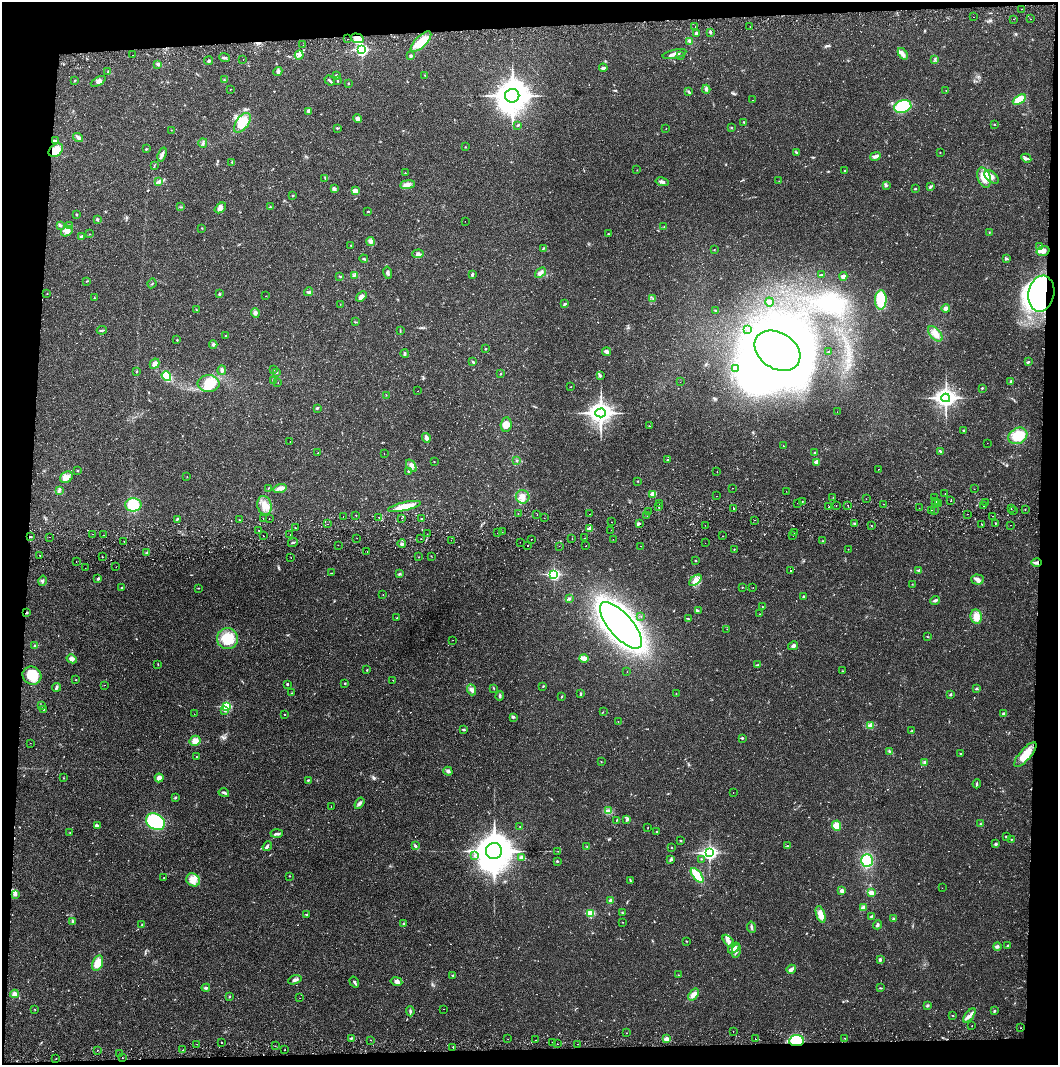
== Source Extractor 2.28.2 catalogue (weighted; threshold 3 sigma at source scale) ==
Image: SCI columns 4-4224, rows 57-4305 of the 4232 x 4364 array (HDU 1 of 3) = the unmasked area's bounding box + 8 px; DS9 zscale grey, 4 x 4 block average (1 PNG px = mean of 4 x 4 image px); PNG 1060 x 1067 px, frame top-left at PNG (2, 2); each listed source drawn as its Kron ellipse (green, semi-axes under 4 px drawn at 4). Shown black and unused: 8% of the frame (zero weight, under 2 of 3 exposures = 3% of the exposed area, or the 3 px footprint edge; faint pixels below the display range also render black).
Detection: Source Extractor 2.28.2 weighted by HDU 2 'WHT'. Background 0.0219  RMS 0.0035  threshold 0.0159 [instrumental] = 3 sigma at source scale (4.5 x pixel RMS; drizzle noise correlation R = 1.50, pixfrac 1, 0.05/0.05 arcsec/px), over >= 5 px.
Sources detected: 647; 3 too faint to see at this stretch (4 x 4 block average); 4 inside a brighter object's white glare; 18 cosmic-ray / hot-pixel residue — neither listed nor drawn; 12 coinciding with a brighter row at this scale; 14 inside a brighter listed object's ellipse — not listed separately; of the other 596, all 500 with FLUX_AUTO >= 0.518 (the completeness limit of this list) listed and drawn (96 fainter detections not listed), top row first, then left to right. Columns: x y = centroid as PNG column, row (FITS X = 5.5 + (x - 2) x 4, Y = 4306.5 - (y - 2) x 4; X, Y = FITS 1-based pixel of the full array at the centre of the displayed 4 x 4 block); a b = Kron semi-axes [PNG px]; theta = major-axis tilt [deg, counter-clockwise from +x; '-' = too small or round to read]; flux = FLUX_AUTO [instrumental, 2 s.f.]
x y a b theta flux
1021 9 2 2 - 1.4
973 17 2 2 - 0.93
1013 19 2 2 - 0.67
1030 19 2 2 - 1.3
695 27 2 2 - 1.8
750 27 2 2 - 1.2
710 32 3 2 - 2.9
696 33 3 2 - 3.2
357 38 6 4 -17 13
347 39 2 2 - 2
690 41 3 3 - 2.9
421 42 13 5 44 36
303 45 2 2 - 2.3
362 50 3 2 - 320
675 54 12 3 13 8.9
903 54 6 4 -58 6.9
133 55 2 2 - 0.99
299 55 4 2 - 3.8
680 55 2 2 - 0.87
411 56 3 2 - 2.5
224 58 5 2 - 3.2
243 59 2 2 - 0.57
935 59 3 2 - 1.6
209 61 4 2 - 2.4
158 64 3 3 - 3.6
603 68 4 2 - 5.1
278 71 4 3 - 4.4
108 72 2 2 - 1.1
425 75 2 2 - 0.85
336 76 3 2 - 2.1
74 80 2 2 - 1.9
224 80 2 2 - 1.2
98 81 8 3 29 6.9
330 81 6 2 -38 3.2
338 81 4 2 - 1.2
348 84 2 2 - 1.5
230 89 2 2 - 0.61
706 89 4 3 - 3.5
688 91 2 2 - 1.6
946 91 2 2 - 0.57
512 96 7 7 - 3500
1019 99 7 4 32 38
753 100 2 2 - 0.53
903 106 9 6 16 69
309 111 3 2 - 2.2
358 119 4 4 - 6.4
744 122 2 2 - 1.7
242 123 11 6 53 43
518 125 3 2 - 1.9
994 125 2 2 - 1.1
337 128 2 2 - 2
732 128 3 2 - 1
666 129 2 2 - 1.4
171 130 2 2 - 0.6
78 137 5 3 - 4.2
55 141 3 2 - 1.8
203 143 5 2 - 3.3
465 147 2 2 - 0.89
146 149 3 2 - 1.4
56 150 8 5 39 29
940 152 2 2 - 1.3
797 153 2 2 - 1.6
162 154 7 2 70 7.6
875 156 5 2 - 9.4
1026 158 5 3 - 3.9
232 162 3 2 - 1.9
154 166 2 2 - 0.89
637 170 2 2 - 0.56
845 171 3 2 - 1.2
405 173 2 2 - 0.83
991 177 8 5 -40 11
984 178 10 6 -72 26
325 179 2 2 - 1.2
158 181 4 3 - 4.9
779 181 2 2 - 0.67
662 182 6 3 -12 5.1
407 185 7 3 8 8.3
886 185 4 3 - 2.8
930 187 4 2 - 2.7
334 189 4 3 - 5.1
915 189 3 2 - 1.4
355 191 4 3 - 11
293 195 2 2 - 1
181 207 2 2 - 0.83
270 207 2 2 - 3
220 208 6 4 40 6.7
367 211 2 2 - 0.62
77 215 2 2 - 1.9
97 219 3 2 - 3.4
465 221 2 2 - 2.5
60 225 3 2 - 3.8
70 226 3 2 - 1.7
664 227 2 2 - 0.76
202 228 2 2 - 1.1
67 231 6 4 30 11
989 232 2 2 - 0.98
89 234 2 2 - 0.74
608 234 2 2 - 1.1
81 237 2 2 - 9.4
371 241 4 4 - 5.5
351 245 2 2 - 0.77
1040 246 2 2 - 1.4
543 248 3 2 - 1.7
714 250 2 2 - 0.81
1043 251 6 4 16 11
418 254 6 3 3 5
364 259 4 2 - 1.7
1006 259 3 2 - 2.2
540 272 6 3 40 8
388 273 6 3 -78 4.1
472 274 3 2 - 3.4
354 275 2 2 - 1.3
822 275 2 2 - 0.55
340 276 3 2 - 1.8
843 276 4 3 - 4.7
87 281 3 2 - 1.3
152 283 5 2 - 1.3
309 292 4 2 - 2.2
47 293 2 2 - 0.6
219 294 3 2 - 2
1041 294 18 13 79 800
265 296 2 2 - 0.52
361 296 6 4 41 7.4
94 297 2 2 - 0.78
653 298 2 2 - 1.2
881 300 9 6 90 51
769 302 4 3 - 3.3
340 304 2 2 - 1.3
565 304 3 2 - 2.5
946 308 4 4 - 5.4
196 310 2 2 - 1
716 311 2 2 - 1.2
255 313 5 4 - 5.6
355 322 3 2 - 0.86
748 329 2 2 - 0.82
102 330 5 2 - 2.4
400 331 2 2 - 0.99
935 334 9 5 -48 16
226 336 2 2 - 3.3
177 340 2 2 - 0.64
213 345 4 2 - 2.3
486 349 2 2 - 2.2
777 351 25 18 -33 2000
606 352 4 3 - 6.3
829 352 2 2 - 3.6
405 354 4 2 - 2.9
473 362 2 2 - 1.3
1029 362 2 2 - 1.9
154 364 5 4 - 8.3
735 368 2 2 - 1.2
222 370 5 3 - 5.7
273 370 2 2 - 0.87
137 372 2 2 - 1.2
276 372 2 2 - 1.4
500 374 2 2 - 1.2
166 376 5 3 - 86
600 376 2 2 - 1.5
273 380 3 2 - 2.8
278 382 2 2 - 0.58
680 382 2 2 - 0.89
1011 382 2 2 - 1.7
209 383 11 8 -3 36
571 387 2 2 - 0.55
982 388 3 2 - 1.6
418 391 2 2 - 0.8
386 395 2 2 - 0.73
946 398 4 3 - 980
317 408 3 2 - 1.9
837 412 2 2 - 0.64
601 413 5 4 - 1400
506 425 7 5 86 12
649 426 2 2 - 1
964 430 3 2 - 1.9
1018 436 10 7 28 52
426 438 5 3 - 8.3
290 441 2 2 - 0.58
987 443 2 2 - 0.59
783 446 2 2 - 1
941 452 3 2 - 3.4
317 453 2 2 - 0.67
815 453 2 2 - 1.7
384 454 2 2 - 0.74
668 460 3 2 - 1.6
517 461 2 2 - 0.72
434 462 2 2 - 0.85
817 462 2 2 - 22
411 466 7 4 -54 8.2
878 469 2 2 - 0.56
77 471 2 2 - 2.1
408 471 2 2 - 1.2
717 471 2 2 - 0.69
66 477 7 5 37 11
187 477 2 2 - 0.69
638 481 2 2 - 1.1
268 488 3 2 - 1.1
732 488 2 2 - 1
280 489 7 3 15 7.8
974 489 2 2 - 0.7
59 490 3 2 - 2.3
786 491 2 2 - 0.56
653 494 2 2 - 42
945 494 2 2 - 0.69
716 496 2 2 - 0.74
523 497 7 6 - 15
833 497 2 2 - 1.6
935 498 2 2 - 68
866 499 2 2 - 0.64
802 501 2 2 - 1.4
951 501 2 2 - 1.9
936 502 2 2 - 4.8
659 503 2 2 - 30
797 503 2 2 - 1.2
986 503 2 2 - 0.6
884 504 2 2 - 0.87
936 504 2 2 - 4.1
938 504 2 2 - 2
133 505 8 6 1 62
264 505 9 7 -74 20
848 505 2 2 - 0.9
405 506 17 3 13 42
836 506 2 2 - 0.67
983 506 2 2 - 0.91
659 507 2 2 - 17
829 507 2 2 - 1.1
919 508 2 2 - 0.91
733 509 2 2 - 9.6
1011 509 2 2 - 1
932 510 2 2 - 1.5
934 510 2 2 - 3
1025 510 2 2 - 0.57
1013 511 2 2 - 0.79
649 512 2 2 - 2.3
518 514 2 2 - 1.1
590 514 2 2 - 1.2
967 514 2 2 - 0.63
356 515 2 2 - 3.1
537 515 2 2 - 3.6
343 516 2 2 - 2.2
647 516 2 2 - 0.53
992 516 2 2 - 1.3
379 517 2 2 - 2.6
263 518 2 2 - 1.1
269 518 2 2 - 0.74
401 518 2 2 - 1.4
544 518 2 2 - 0.68
177 519 2 2 - 2.3
422 519 2 2 - 2.7
239 520 2 2 - 0.86
754 520 2 2 - 1.2
612 522 2 2 - 0.55
639 523 3 2 - 0.94
996 523 2 2 - 1.9
328 524 2 2 - 0.58
855 524 3 2 - 2.3
982 524 2 2 - 2.5
705 525 2 2 - 1.2
1011 525 2 2 - 1.7
872 526 2 2 - 1
296 528 2 2 - 1.1
590 529 2 2 - 30
259 530 2 2 - 0.63
611 530 2 2 - 1.9
502 532 2 2 - 0.58
498 533 2 2 - 0.53
794 533 2 2 - 1.5
92 534 2 2 - 0.66
290 534 2 2 - 1.1
427 534 2 2 - 1.2
104 535 2 2 - 1
30 536 2 2 - 1.5
263 536 2 2 - 1.3
723 536 2 2 - 1.9
793 536 2 2 - 0.96
50 537 2 2 - 2.5
357 538 2 2 - 0.6
584 538 2 2 - 0.59
421 539 2 2 - 0.58
531 539 2 2 - 1.7
572 539 2 2 - 1.3
613 539 2 2 - 0.56
451 540 2 2 - 1.4
124 541 2 2 - 1.8
823 541 2 2 - 0.54
520 542 2 2 - 0.74
293 543 5 2 - 2.9
705 543 2 2 - 0.92
402 544 4 2 - 3.2
338 545 2 2 - 0.54
527 545 2 2 - 4.1
559 546 2 2 - 1.1
586 546 2 2 - 0.88
641 546 2 2 - 0.86
734 549 2 2 - 0.93
848 549 2 2 - 0.99
367 551 2 2 - 1.3
147 553 3 2 - 2.3
40 555 2 2 - 3.3
431 556 3 2 - 0.72
102 557 2 2 - 2.3
419 557 2 2 - 0.68
291 558 2 2 - 0.56
696 561 2 2 - 1.3
76 562 2 2 - 0.58
1037 562 5 3 - 6.3
116 567 2 2 - 1.1
85 568 2 2 - 0.6
919 570 2 2 - 11
790 571 2 2 - 4.5
332 573 2 2 - 0.57
399 574 3 3 - 2.5
554 574 3 2 - 330
98 579 3 2 - 2.9
695 580 7 4 38 10
977 580 6 5 - 7.9
42 581 5 2 - 2.7
912 584 2 2 - 0.7
742 587 2 2 - 1.2
121 588 3 2 - 1.7
198 588 2 2 - 1.1
753 588 2 2 - 0.68
383 595 2 2 - 0.52
804 597 2 2 - 5.4
569 599 3 3 - 2.6
935 600 4 2 - 3.2
762 607 2 2 - 0.59
698 611 3 2 - 2
26 612 3 2 - 2
760 614 2 2 - 1.3
641 616 2 2 - 0.58
976 617 7 5 -81 19
397 618 2 2 - 0.85
688 618 3 2 - 1.4
621 625 29 11 -49 1100
727 629 2 2 - 0.75
927 637 2 2 - 1
227 639 11 10 - 57
453 640 2 2 - 0.54
35 646 3 2 - 2.2
793 646 5 3 - 4.3
584 658 5 2 - 21
72 659 5 3 - 5.7
158 665 2 2 - 0.78
758 665 3 2 - 2
367 670 2 2 - 1.3
843 671 2 2 - 0.76
627 672 2 2 - 1.1
32 676 10 8 -34 45
76 680 2 2 - 0.78
393 680 2 2 - 0.69
345 683 2 2 - 2.4
287 684 3 2 - 1.8
104 685 2 2 - 2.1
543 686 3 2 - 1.2
57 687 4 3 - 4
494 688 2 2 - 1.2
977 689 3 2 - 1.7
471 690 6 3 -69 5.3
292 693 2 2 - 0.91
581 694 3 2 - 2.5
676 694 2 2 - 0.55
950 695 3 2 - 2.4
500 696 5 2 - 2.7
562 697 3 2 - 1.4
41 705 2 2 - 0.84
227 707 3 2 - 170
43 709 2 2 - 1.1
224 710 2 2 - 4.8
603 712 3 2 - 0.58
1003 713 3 2 - 2.4
194 714 2 2 - 0.53
284 714 2 2 - 1.6
513 718 2 2 - 0.97
618 722 2 2 - 0.8
870 725 3 3 - 3.2
464 730 3 2 - 2.8
912 731 2 2 - 1.7
742 738 2 2 - 6.3
195 741 6 5 - 14
30 743 2 2 - 0.59
889 751 3 2 - 2.3
961 754 2 2 - 1.5
1025 755 16 5 49 33
196 756 2 2 - 0.64
601 762 2 2 - 0.52
925 763 3 2 - 2.9
448 771 4 3 - 4.6
63 778 2 2 - 0.63
159 778 4 4 - 9.5
308 780 3 2 - 2
977 784 4 2 - 2.3
733 792 2 2 - 0.52
224 793 5 2 - 3.6
175 798 3 2 - 1.7
359 803 6 3 55 4.8
331 806 2 2 - 0.58
608 811 2 2 - 2.3
627 819 4 2 - 2.7
617 821 3 2 - 0.75
155 822 10 8 -31 190
980 824 2 2 - 1.4
98 825 4 3 - 3.6
836 826 5 4 - 23
520 827 2 2 - 0.96
648 828 2 2 - 0.76
656 832 2 2 - 1
70 833 2 2 - 0.82
277 833 6 3 4 5.4
1006 836 3 2 - 1.2
1011 839 2 2 - 0.9
681 841 2 2 - 1.6
996 844 3 2 - 3.2
267 846 5 2 - 3.8
415 846 4 3 - 3
787 846 2 2 - 1.4
587 847 2 2 - 0.86
671 848 2 2 - 1
494 851 8 8 - 5400
558 851 2 2 - 0.69
709 853 3 3 - 490
475 856 2 2 - 1.1
522 857 4 3 - 4
670 859 4 2 - 1.5
701 859 2 2 - 0.69
557 861 2 2 - 4.4
867 861 6 6 - 63
697 875 9 4 -51 46
289 876 2 2 - 1
164 878 2 2 - 0.79
193 880 7 6 - 16
630 881 2 2 - 1.1
942 888 2 2 - 0.73
842 891 4 3 - 6.6
871 893 2 2 - 32
15 894 4 3 - 6.5
611 901 3 3 - 7.7
863 908 4 3 - 8
591 913 2 2 - 110
622 913 2 2 - 1.5
307 914 2 2 - 3.9
821 914 9 4 -70 18
871 916 3 2 - 1.7
893 919 3 2 - 2.6
73 922 4 2 - 2.1
623 922 2 2 - 0.55
404 923 2 2 - 3.9
142 924 2 2 - 0.81
877 925 4 3 - 3.5
751 927 6 2 -80 3.6
686 941 2 2 - 0.74
728 941 7 3 -47 7.8
1008 946 3 2 - 1.1
997 947 4 3 - 4.2
734 948 6 4 40 13
736 951 7 2 78 5.8
880 959 3 2 - 1.6
98 963 8 5 67 24
791 969 5 3 - 8.5
453 975 2 2 - 0.94
679 975 2 2 - 1
295 980 7 2 15 5.3
396 981 6 4 -11 6.6
354 982 6 2 -56 3.4
206 988 4 2 - 3.7
880 988 3 2 - 1.5
14 994 4 3 - 8.8
693 994 7 4 53 11
229 997 2 2 - 1.5
300 998 2 2 - 0.58
927 1006 3 3 - 2.8
35 1009 2 2 - 0.71
444 1009 2 2 - 0.53
410 1011 5 2 - 2.8
994 1011 2 2 - 2.4
969 1015 8 2 50 7.3
953 1016 2 2 - 0.98
972 1026 2 2 - 1.2
1020 1028 2 2 - 1.2
733 1031 2 2 - 0.78
626 1033 2 2 - 2.2
351 1038 3 2 - 1.8
845 1038 2 2 - 1.7
508 1039 2 2 - 0.63
666 1039 2 2 - 24
755 1039 2 2 - 2.2
370 1040 2 2 - 3.9
536 1040 2 2 - 0.65
796 1041 7 5 7 77
221 1042 2 2 - 2.9
552 1042 2 2 - 1.8
197 1044 2 2 - 0.89
557 1044 2 2 - 1.8
577 1044 2 2 - 0.52
275 1046 2 2 - 0.55
453 1047 2 2 - 8.8
97 1050 2 2 - 2.6
183 1050 2 2 - 1.6
285 1050 2 2 - 2.4
119 1054 2 2 - 0.66
122 1058 2 2 - 4
56 1059 2 2 - 0.96
Overlapping masked pixels (flux is a lower limit): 5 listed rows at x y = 56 150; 1041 294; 1037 562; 26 612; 796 1041
Diffuse or blended objects may show on this block-average render without a row.